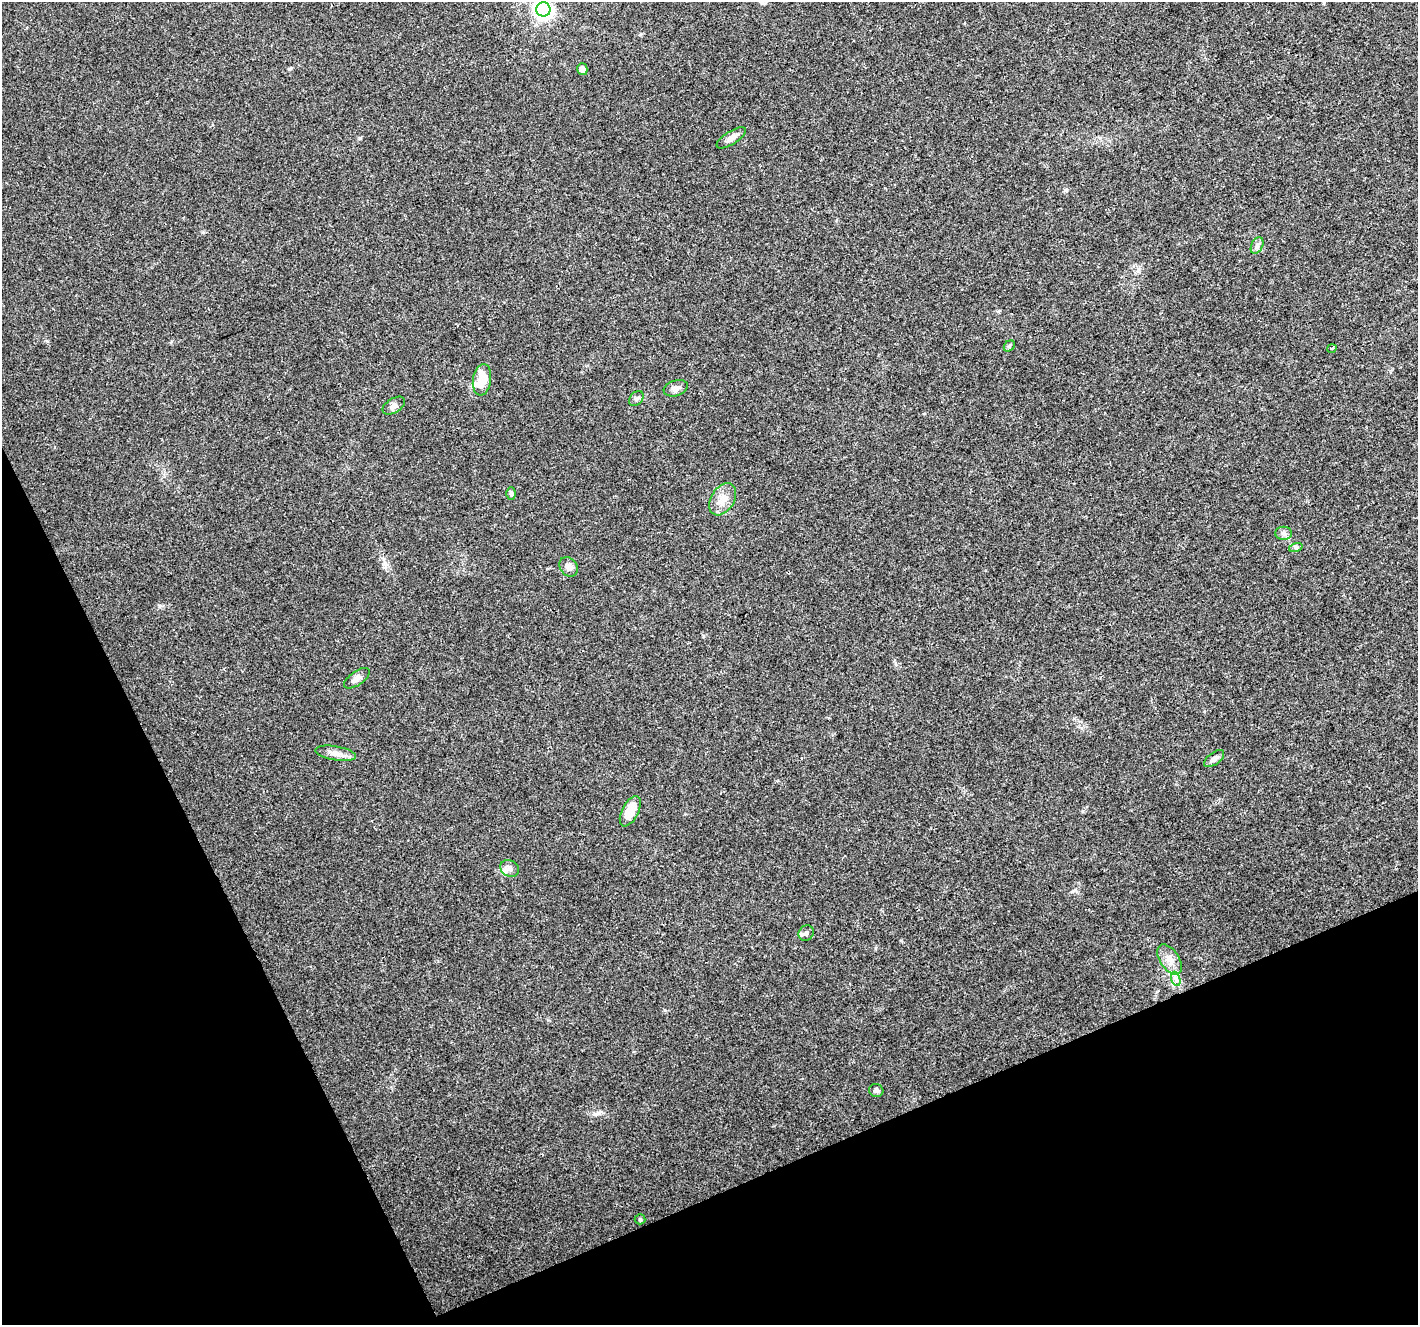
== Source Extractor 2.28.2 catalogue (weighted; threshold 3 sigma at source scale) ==
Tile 14 of 4 x 4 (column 2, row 4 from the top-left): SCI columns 1417-2832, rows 91-1413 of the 5668 x 5532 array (HDU 1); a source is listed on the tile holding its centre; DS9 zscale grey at full resolution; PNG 1420 x 1327 px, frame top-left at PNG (2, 2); each listed source drawn as its Kron ellipse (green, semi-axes under 4 px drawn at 4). Shown black and unused: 22% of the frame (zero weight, under 3 of 4 exposures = <1% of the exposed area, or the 3 px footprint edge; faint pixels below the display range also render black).
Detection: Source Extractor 2.28.2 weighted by HDU 2 'WHT'; one run over the whole footprint, this tile lists its part. Background 0.0175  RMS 0.003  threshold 0.0133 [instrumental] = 3 sigma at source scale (4.5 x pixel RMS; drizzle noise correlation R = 1.50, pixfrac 1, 0.0396/0.0396 arcsec/px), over >= 5 px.
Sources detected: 26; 1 inside a brighter listed object's ellipse — not listed separately; the other 25 listed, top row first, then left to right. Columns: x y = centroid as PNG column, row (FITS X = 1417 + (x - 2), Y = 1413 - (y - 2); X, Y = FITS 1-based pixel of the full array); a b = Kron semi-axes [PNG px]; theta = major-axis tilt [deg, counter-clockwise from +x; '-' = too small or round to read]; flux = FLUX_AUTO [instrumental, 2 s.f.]
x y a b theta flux
543 9 7 7 - 140
582 69 6 5 - 1.6
731 138 17 6 32 1.8
1257 245 9 5 64 0.89
1009 346 6 4 44 0.45
1332 348 5 3 - 0.29
482 380 16 9 81 5.7
676 388 12 7 19 1.5
636 399 8 6 49 0.77
394 406 12 7 31 1.1
511 493 6 4 -90 0.5
723 499 17 11 58 3.5
1284 533 8 6 0 0.97
1296 547 7 4 18 0.52
569 567 10 8 -50 1.6
357 678 15 7 35 1.5
336 753 21 7 -9 2.2
1214 759 12 6 38 1.1
630 811 16 8 63 4.9
510 869 10 8 -29 1.4
806 933 8 7 - 0.96
1170 960 17 9 -57 3
1176 979 7 4 -71 0.85
876 1090 7 6 - 0.86
640 1219 5 5 - 0.38
Isophote crosses this tile's border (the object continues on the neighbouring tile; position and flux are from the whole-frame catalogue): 1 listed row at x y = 543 9
Unlisted compact peaks at least as high as the median listed source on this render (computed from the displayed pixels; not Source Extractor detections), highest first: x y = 159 606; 385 563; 289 69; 360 138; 47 341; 1066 190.